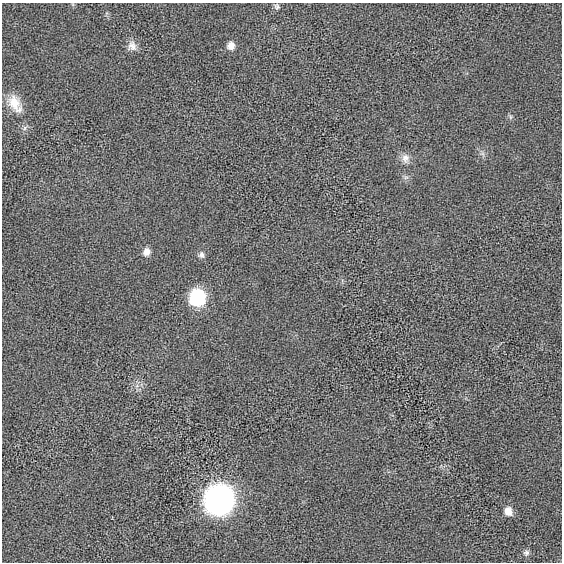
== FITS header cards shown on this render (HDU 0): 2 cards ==
NAXIS1  =                  560 / length of data axis 1
NAXIS2  =                  560 / length of data axis 2

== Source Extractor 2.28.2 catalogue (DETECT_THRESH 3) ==
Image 560 x 560 px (HDU 0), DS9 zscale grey, 1 PNG px = 1 image px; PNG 564 x 564 px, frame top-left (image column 1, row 560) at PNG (2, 3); no overlay
Background 11.4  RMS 120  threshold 368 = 3 sigma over >= 5 px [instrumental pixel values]
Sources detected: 13; all 13 listed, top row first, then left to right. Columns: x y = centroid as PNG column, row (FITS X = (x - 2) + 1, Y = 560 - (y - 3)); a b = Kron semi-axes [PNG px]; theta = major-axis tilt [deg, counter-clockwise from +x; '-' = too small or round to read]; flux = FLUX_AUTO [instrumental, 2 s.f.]
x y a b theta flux
277 6 8 7 - 1.9e+04
231 45 9 8 - 5.4e+04
132 46 13 11 -68 5.8e+04
14 102 21 14 -67 1.4e+05
25 128 7 4 70 1.6e+04
405 158 13 10 -87 5.7e+04
406 177 7 4 19 1.6e+04
146 252 9 8 - 5.3e+04
201 255 9 7 -90 3.0e+04
197 297 11 10 - 8.0e+05
219 499 14 14 - 7.3e+06
508 511 9 8 - 7.3e+04
526 553 9 7 19 2.6e+04